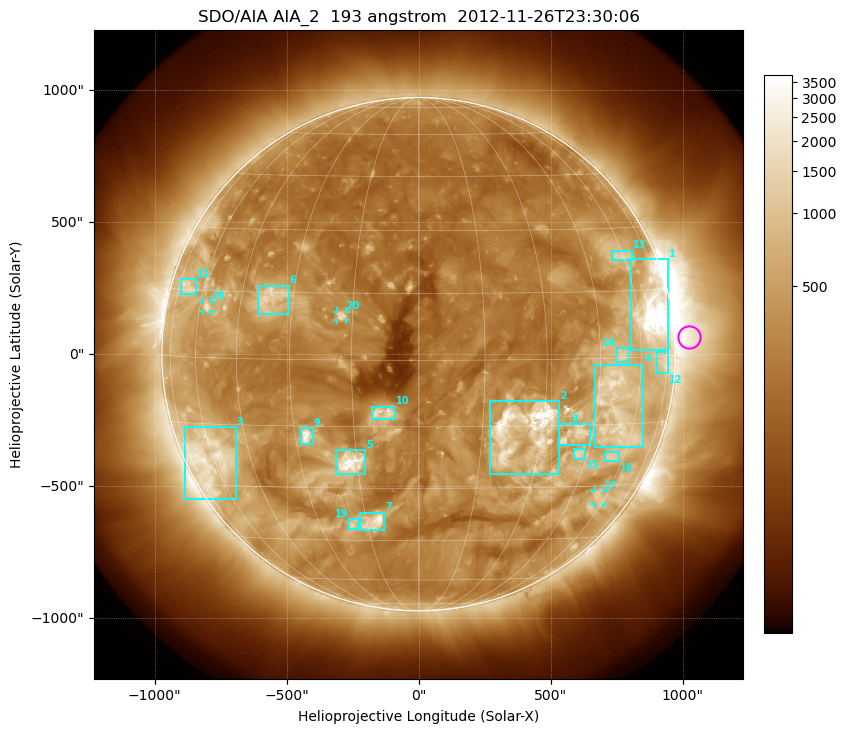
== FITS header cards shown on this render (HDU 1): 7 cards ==
TELESCOP= 'SDO/AIA'
INSTRUME= 'AIA_2'
WAVELNTH=                  193
WAVEUNIT= 'angstrom'
DATE-OBS= '2012-11-26T23:30:06.84'
CTYPE1  = 'HPLN-TAN'
CTYPE2  = 'HPLT-TAN'

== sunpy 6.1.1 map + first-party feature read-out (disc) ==
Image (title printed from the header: SDO/AIA AIA_2  193 angstrom  2012-11-26T23:30:06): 1024 x 1024 px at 2.4 arcsec/px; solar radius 973 arcsec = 405 px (full disc in frame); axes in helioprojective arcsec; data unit not stated in the header (colour bar unlabelled)
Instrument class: DISC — disc imager (sunpy class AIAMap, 193 A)
Bright regions (active regions / flare kernels): reference = the median radial profile (limb darkening/brightening removed); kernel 9 px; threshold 5 sigma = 689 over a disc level ~271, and >= 1.15x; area >= 12 px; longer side >= 10 px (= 24 arcsec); searched inside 0.97 R_sun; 22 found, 20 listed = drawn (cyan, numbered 1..; 3 of them under ~33 arcsec drawn as corner ticks so the feature stays visible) (cap 20 boxes per figure: the strongest are kept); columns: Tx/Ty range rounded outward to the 5 arcsec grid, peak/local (2 s.f.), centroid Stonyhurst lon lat
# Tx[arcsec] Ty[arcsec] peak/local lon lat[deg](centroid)
1 805..945 15..360 19 +67 +10
2 270..535 -455..-175 18 +25 -16
3 -885..-690 -550..-275 7 -61 -23
4 665..855 -350..-40 7.5 +51 -11
5 -315..-200 -455..-365 14 -17 -24
6 -610..-490 150..260 5.5 -36 +14
7 -225..-130 -670..-600 11 -13 -39
8 530..650 -345..-265 6.7 +40 -17
9 -450..-400 -340..-280 12 -27 -17
10 -180..-90 -250..-200 6.8 -8 -12
11 -900..-840 225..285 4.4 -69 +16
12 905..945 -75..10 4.5 +73 -1
13 730..810 355..390 4.2 +59 +23
14 750..800 -30..25 4.4 +52 +1
15 585..630 -395..-360 5.7 +42 -22
16 705..760 -405..-370 4 +55 -23
17 665..700 -570..-515 3.9 +57 -33
18 -815..-785 160..200 5.3 -57 +11
19 -265..-225 -665..-625 4.8 -19 -40
20 -310..-275 130..160 6.2 -18 +10
Off-limb structures (1.02-1.3 R_sun): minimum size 162 px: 2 found; the strongest spans PA ~235..305 deg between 1.02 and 1.3 R_sun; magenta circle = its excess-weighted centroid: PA ~275 deg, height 1.06 R_sun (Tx ~1025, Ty ~65 arcsec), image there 4.4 x the reference